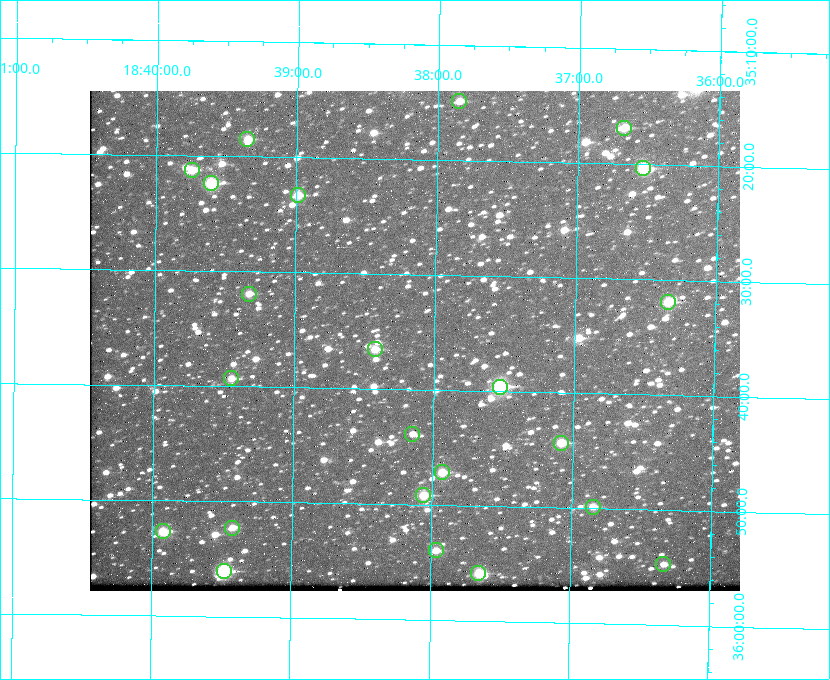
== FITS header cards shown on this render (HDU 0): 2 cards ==
NAXIS1  =                  650 / Width of table row in bytes
NAXIS2  =                  500 / Number of rows in table

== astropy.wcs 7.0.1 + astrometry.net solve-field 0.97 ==
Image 650 x 500 px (HDU 0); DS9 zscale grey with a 90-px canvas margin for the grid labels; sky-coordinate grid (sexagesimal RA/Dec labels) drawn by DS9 from the SOLVED WCS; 23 Tycho-2 reference stars matched to detected sources circled (green)
Header WCS: none
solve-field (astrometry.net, Tycho-2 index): SOLVED blind (the file carries no WCS)
Solved WCS: RA---TAN-SIP/DEC--TAN-SIP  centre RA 18:38:08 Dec +35:36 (279.54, +35.60 deg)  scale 5.22 arcsec/px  FOV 56.6' x 43.4'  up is +179 deg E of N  parity flipped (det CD > 0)
(file carries no celestial WCS; the grid is the blind solution)
Tycho-2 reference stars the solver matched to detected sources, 23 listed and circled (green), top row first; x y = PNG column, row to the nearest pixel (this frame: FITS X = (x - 90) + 1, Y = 500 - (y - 91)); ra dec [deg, ICRS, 3 dp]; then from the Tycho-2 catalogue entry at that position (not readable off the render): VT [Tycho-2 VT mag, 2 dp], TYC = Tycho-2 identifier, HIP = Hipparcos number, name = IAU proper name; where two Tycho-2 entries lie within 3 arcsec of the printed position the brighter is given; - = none
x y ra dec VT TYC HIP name
459 101 279.462 +35.247 10.59 2645-881-1 - -
624 128 279.169 +35.281 10.53 2645-756-1 - -
247 139 279.838 +35.309 10.90 2645-842-1 - -
643 168 279.134 +35.339 9.91 2645-980-1 - -
192 170 279.936 +35.355 10.62 2645-481-1 - -
211 183 279.902 +35.373 9.13 2645-567-1 - -
298 195 279.747 +35.388 10.29 2645-648-1 - -
249 294 279.832 +35.532 10.61 2645-711-1 - -
668 302 279.085 +35.532 9.84 2645-710-1 - -
375 349 279.606 +35.610 10.50 2645-565-1 - -
231 378 279.862 +35.655 10.83 2649-120-1 - -
500 387 279.382 +35.660 8.88 2649-136-1 91311 -
412 434 279.537 +35.731 11.00 2649-31-1 - -
561 443 279.271 +35.739 10.27 2649-22-1 - -
442 472 279.483 +35.786 9.96 2649-1276-1 - -
423 495 279.516 +35.819 10.07 2649-1464-1 - -
593 507 279.212 +35.831 10.99 2649-1529-1 - -
232 528 279.857 +35.871 10.88 2649-1588-1 - -
163 531 279.981 +35.878 10.88 2649-1568-1 - -
436 550 279.492 +35.899 10.86 2649-1492-1 - -
663 564 279.083 +35.912 11.42 2649-1448-1 - -
224 571 279.871 +35.934 9.15 2649-1364-1 91485 -
478 573 279.414 +35.931 10.32 2649-1381-1 - -